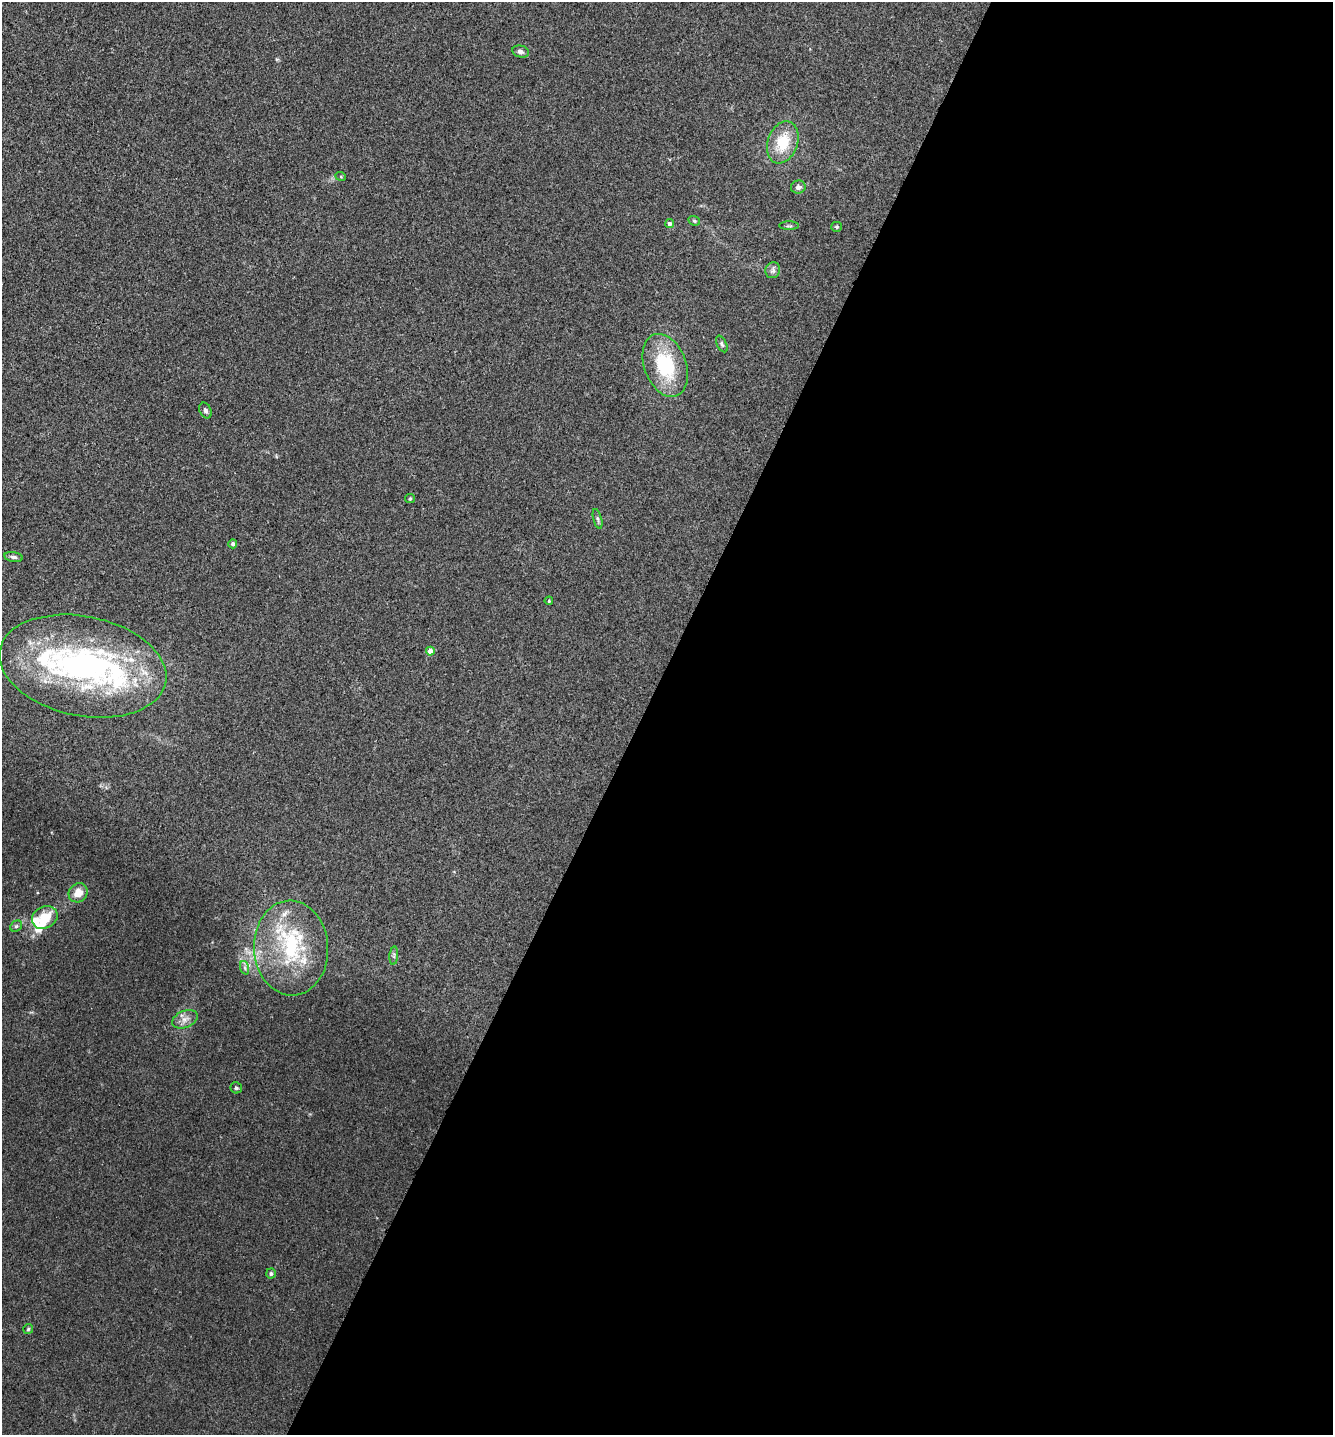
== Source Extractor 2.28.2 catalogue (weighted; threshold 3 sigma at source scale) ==
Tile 12 of 4 x 4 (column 4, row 3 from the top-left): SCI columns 4155-5485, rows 1464-2896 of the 5791 x 5784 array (HDU 1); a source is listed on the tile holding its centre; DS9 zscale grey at full resolution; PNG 1335 x 1437 px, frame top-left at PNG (2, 2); each listed source drawn as its Kron ellipse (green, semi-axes under 4 px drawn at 4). Shown black and unused: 52% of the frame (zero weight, under 3 of 4 exposures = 2% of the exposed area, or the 3 px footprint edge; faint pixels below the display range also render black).
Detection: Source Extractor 2.28.2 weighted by HDU 2 'WHT'; one run over the whole footprint, this tile lists its part. Background 0.0172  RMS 0.0044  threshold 0.02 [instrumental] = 3 sigma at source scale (4.5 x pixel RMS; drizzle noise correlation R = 1.50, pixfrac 1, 0.05/0.05 arcsec/px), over >= 5 px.
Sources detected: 37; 1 inside a brighter object's white glare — neither listed nor drawn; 7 inside a brighter listed object's ellipse — not listed separately; the other 29 listed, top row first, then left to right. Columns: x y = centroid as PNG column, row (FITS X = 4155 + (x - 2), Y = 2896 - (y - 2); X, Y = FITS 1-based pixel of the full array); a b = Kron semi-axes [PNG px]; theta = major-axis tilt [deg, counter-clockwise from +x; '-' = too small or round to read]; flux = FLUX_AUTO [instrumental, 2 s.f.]
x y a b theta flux
520 52 8 6 -13 1.4
783 142 22 15 70 13
341 177 5 3 - 0.4
798 187 7 6 - 1.5
694 221 6 4 -21 0.69
670 224 4 4 - 1.5
789 226 10 3 0 0.75
837 227 5 5 - 0.65
773 270 8 7 - 1.4
722 344 9 5 -64 0.87
665 365 32 21 -70 28
205 410 8 5 -66 1.3
410 499 5 4 - 0.5
598 519 10 3 -75 0.85
233 544 4 4 - 1.1
14 557 9 5 -9 1.3
549 601 4 3 - 0.43
430 651 4 4 - 4.9
83 666 84 50 -12 130
78 893 10 9 - 5.3
45 917 13 10 30 9.6
16 926 6 5 - 0.74
291 948 47 37 -87 43
394 956 9 3 85 0.88
245 968 7 4 -71 0.95
185 1019 13 8 24 2.9
236 1088 6 5 - 0.75
271 1274 5 5 - 0.82
28 1329 5 5 - 0.63